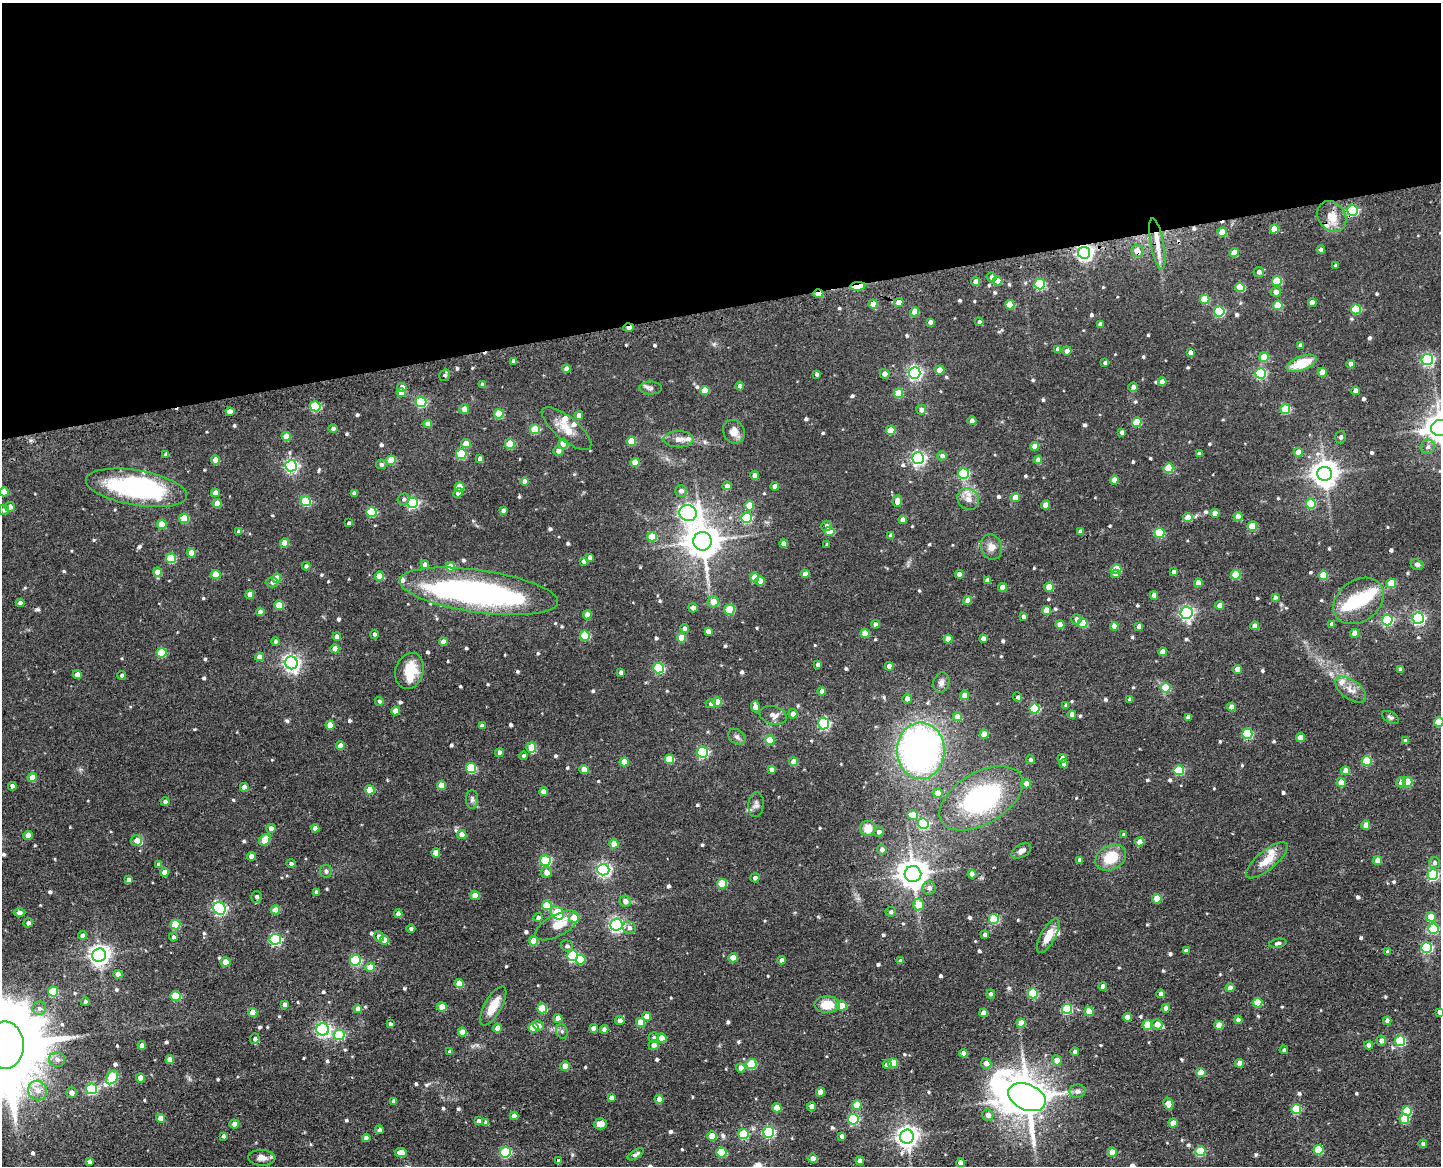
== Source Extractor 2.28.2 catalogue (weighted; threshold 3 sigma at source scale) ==
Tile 2 of 3 x 4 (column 2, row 1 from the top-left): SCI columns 1743-3181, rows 3607-4770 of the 4896 x 4920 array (HDU 1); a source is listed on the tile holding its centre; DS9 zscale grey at full resolution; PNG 1443 x 1168 px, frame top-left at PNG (2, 3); each listed source drawn as its Kron ellipse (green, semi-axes under 4 px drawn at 4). Shown black and unused: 26% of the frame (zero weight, under 3 of 4 exposures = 9% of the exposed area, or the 3 px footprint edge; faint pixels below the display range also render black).
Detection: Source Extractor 2.28.2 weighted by HDU 2 'WHT'; one run over the whole footprint, this tile lists its part. Background 0.0674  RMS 0.008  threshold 0.0358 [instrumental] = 3 sigma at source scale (4.5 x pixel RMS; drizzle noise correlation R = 1.50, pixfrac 1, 0.05/0.05 arcsec/px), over >= 5 px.
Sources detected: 729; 8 inside a brighter object's white glare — neither listed nor drawn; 11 inside a brighter listed object's ellipse — not listed separately; of the other 710, all 500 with FLUX_AUTO >= 1.77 (the completeness limit of this list) listed and drawn (210 fainter detections not listed), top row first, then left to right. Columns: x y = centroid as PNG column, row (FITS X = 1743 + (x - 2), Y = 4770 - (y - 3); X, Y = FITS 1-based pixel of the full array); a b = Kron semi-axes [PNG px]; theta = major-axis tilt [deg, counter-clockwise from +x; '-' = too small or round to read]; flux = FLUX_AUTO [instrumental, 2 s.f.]
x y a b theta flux
1352 211 5 5 - 68
1332 217 17 13 -54 10
1274 229 4 4 - 12
1222 232 5 4 - 16
1157 244 26 6 -79 10
1321 250 4 3 - 2.3
1137 251 6 6 - 7.4
1084 253 6 6 - 280
1234 253 4 4 - 11
1336 265 3 3 - 2.1
1259 272 5 5 - 2.7
992 277 5 4 - 3.2
998 281 5 4 - 12
1277 281 5 5 - 30
976 282 4 4 - 8.7
1040 284 5 5 - 54
857 286 8 3 5 25
1240 287 5 4 - 24
1276 292 5 5 - 4.5
818 294 5 3 - 13
1204 299 5 4 - 20
899 302 5 4 - 7.5
1312 303 4 4 - 5.9
873 304 4 4 - 8.2
1010 305 4 4 - 16
1278 305 5 5 - 19
1356 309 5 5 - 34
1219 311 5 5 - 53
915 312 4 4 - 12
930 322 4 4 - 2.9
979 322 4 4 - 1.9
1100 324 4 4 - 2.6
629 327 5 3 - 5.5
1300 345 4 3 - 1.9
1058 349 4 4 - 3.6
1067 351 5 4 - 4
1190 352 4 4 - 4.8
1264 357 5 4 - 21
1427 360 6 5 - 110
514 361 4 4 - 3.5
1105 363 4 3 - 2.2
1301 363 16 7 21 20
1351 364 4 4 - 5.1
566 369 4 4 - 5.8
940 370 5 4 - 9.2
1322 372 4 4 - 11
915 373 6 6 - 170
1260 373 5 5 - 75
817 374 4 3 - 2.2
884 374 5 5 - 3.8
445 375 6 5 - 2
1162 382 4 4 - 4.8
482 385 4 4 - 3.1
740 386 4 4 - 3.9
402 387 4 4 - 8
1133 387 5 4 - 2.9
651 388 11 6 -1 2.6
705 390 4 4 - 14
1355 391 4 4 - 3.9
401 393 4 4 - 9
898 393 5 4 - 16
421 402 5 5 - 62
315 406 5 5 - 48
464 409 5 5 - 5.3
1285 409 5 5 - 31
921 410 5 5 - 3.8
230 412 4 4 - 6.9
499 414 5 5 - 27
579 415 4 4 - 4.5
972 421 4 4 - 2.9
1137 422 5 4 - 21
428 424 4 4 - 5.9
1440 428 9 8 - 1100
333 429 4 4 - 2.4
535 429 5 5 - 30
566 429 31 11 -40 13
891 430 5 4 - 18
734 432 12 10 -62 6.9
1122 432 4 4 - 2.5
286 436 4 4 - 11
1341 437 6 5 - 1.8
679 439 15 8 0 5.6
631 441 5 4 - 19
466 443 5 4 - 10
510 444 5 4 - 18
563 444 5 4 - 17
1034 446 4 4 - 7.4
1428 447 7 7 - 2.8
558 451 5 5 - 3.7
1298 452 4 4 - 6.8
166 454 4 4 - 2.5
461 454 5 5 - 37
1199 454 4 4 - 2.4
942 456 5 4 - 2.4
918 458 6 6 - 170
480 459 4 4 - 5.4
216 460 4 4 - 11
391 460 5 4 - 17
1038 460 4 4 - 6.3
635 462 4 4 - 12
381 464 5 4 - 2
291 466 6 5 - 130
1168 468 5 5 - 23
964 473 5 5 - 57
1324 474 7 7 - 750
754 475 4 4 - 5.2
1114 480 4 4 - 7.4
525 481 4 4 - 6.6
727 486 4 4 - 4.3
775 486 4 4 - 5.2
459 487 5 4 - 13
137 488 51 17 -9 120
681 491 6 6 - 3.2
4 492 5 4 - 11
215 493 4 4 - 6.1
354 493 4 4 - 3.3
458 493 5 4 - 4.3
1015 498 4 4 - 9.2
404 499 6 5 - 1.8
968 499 11 10 - 6.3
306 501 5 5 - 44
897 501 6 5 - 5.9
412 503 5 5 - 90
1311 503 5 5 - 27
217 504 4 4 - 10
749 505 5 5 - 13
1046 505 4 4 - 8.3
10 507 5 5 - 4.5
4 510 5 5 - 2.4
503 510 4 3 - 2.3
371 512 5 5 - 40
688 513 8 8 - 300
1215 513 4 4 - 7.7
1238 516 4 4 - 8.4
184 518 5 4 - 20
746 518 5 5 - 55
1188 518 4 4 - 12
903 520 4 4 - 6.5
349 523 4 3 - 2.1
162 524 5 4 - 18
827 526 5 5 - 2.5
1252 526 5 4 - 23
830 531 5 4 - 19
239 532 4 4 - 3.4
1081 532 4 4 - 3.5
1159 533 5 5 - 40
891 536 4 4 - 3.7
652 537 5 4 - 19
702 541 9 9 - 1600
284 543 4 4 - 11
784 543 4 4 - 4.6
827 545 4 3 - 1.9
991 547 13 10 -72 5.8
191 553 4 4 - 12
590 557 4 4 - 2.7
171 558 5 5 - 35
584 561 4 4 - 3.6
425 565 4 4 - 4.3
1417 565 7 5 -23 1.9
306 566 4 4 - 2.1
450 567 5 4 - 16
1116 569 5 5 - 26
158 572 4 4 - 11
1174 572 4 4 - 2.5
216 574 4 4 - 15
805 574 4 4 - 7.2
959 574 4 4 - 4.5
1115 574 4 4 - 5.3
1236 575 5 4 - 24
1323 575 5 4 - 17
379 576 4 4 - 14
754 577 4 4 - 12
277 578 4 4 - 12
987 580 4 4 - 3.9
760 581 4 4 - 9.8
272 582 6 5 - 2.1
1198 583 4 4 - 9.6
1391 583 5 4 - 13
1003 587 4 4 - 9.3
1049 587 4 4 - 15
479 591 80 21 -8 220
250 594 4 4 - 6.8
1154 595 4 4 - 5.9
1275 597 4 4 - 1.8
968 600 4 4 - 5.8
1359 601 27 20 37 26
713 602 5 5 - 7.8
20 603 4 4 - 3
279 605 5 5 - 17
1219 605 4 4 - 5.8
693 608 4 4 - 3.6
729 610 5 5 - 31
1047 610 4 4 - 12
260 612 4 4 - 4.8
1187 613 6 6 - 160
587 615 4 4 - 8.2
1023 617 4 3 - 2.1
1418 618 6 5 - 120
1076 619 5 5 - 3.4
1387 620 5 5 - 73
1083 623 5 4 - 22
875 624 4 4 - 3.1
1060 624 4 4 - 7.7
1332 624 4 4 - 3.2
1114 626 4 4 - 7.5
1139 626 4 4 - 3.8
1255 626 4 4 - 5.5
684 628 4 4 - 2.8
708 631 4 4 - 4.4
865 633 4 4 - 13
1354 633 4 4 - 8.5
374 634 4 4 - 1.8
585 636 5 5 - 29
337 637 4 4 - 4.2
682 638 4 4 - 14
983 638 4 4 - 3.1
948 639 4 4 - 8.5
275 641 4 4 - 1.9
443 642 4 4 - 4.6
335 649 4 4 - 6.9
1162 652 4 4 - 6.8
161 653 5 5 - 29
259 657 4 4 - 5.8
291 663 6 6 - 280
818 665 4 4 - 2.8
889 666 4 4 - 5.5
659 668 5 5 - 60
1237 669 4 4 - 9
1400 669 4 4 - 2.8
410 671 18 14 73 21
621 672 4 4 - 3.3
77 675 4 4 - 5.8
122 675 4 4 - 1.9
941 682 10 8 73 3.3
1166 688 5 5 - 22
1351 690 17 9 -36 7.1
822 691 4 4 - 4.3
964 695 5 4 - 6.2
1018 697 5 4 - 1.8
907 699 5 4 - 4.1
1130 699 3 3 - 1.8
379 701 4 4 - 1.8
717 702 4 4 - 12
711 703 5 4 - 2.1
1066 705 4 4 - 2.1
755 707 6 4 -80 6.6
1231 707 4 4 - 5.9
1035 709 5 5 - 39
395 711 4 4 - 7.6
793 714 4 4 - 4.1
1072 714 4 4 - 5
773 715 14 9 -15 4.8
957 717 4 4 - 9.5
1188 717 4 4 - 4
1391 717 9 5 -28 1.8
1439 722 5 4 - 18
824 724 6 5 - 86
330 725 4 4 - 10
482 726 4 4 - 3.8
984 734 4 4 - 13
1247 734 5 5 - 49
737 737 9 7 -36 2.6
1300 738 4 4 - 8.7
770 740 5 4 - 16
1406 741 4 4 - 3.7
340 746 4 4 - 7.5
531 747 5 5 - 17
921 751 28 24 90 300
703 752 5 5 - 76
499 753 4 4 - 3.4
524 756 4 4 - 1.8
1062 758 4 4 - 4.3
669 759 5 4 - 19
1030 760 4 4 - 1.9
1367 761 5 5 - 33
624 762 4 4 - 12
794 762 4 4 - 9.9
1064 764 4 4 - 4.6
471 768 5 5 - 38
584 769 4 4 - 12
771 770 4 4 - 4.7
1179 770 5 5 - 39
1345 771 4 4 - 7
32 778 4 4 - 12
1401 782 5 5 - 4.4
1407 782 5 5 - 22
1341 783 4 4 - 12
1026 784 5 4 - 5.7
442 785 4 4 - 13
12 786 4 4 - 4.9
244 787 4 4 - 5.4
370 790 5 4 - 20
543 792 4 4 - 6.8
938 793 4 4 - 11
981 798 46 26 30 110
472 799 9 6 90 2.3
165 802 4 4 - 2.1
756 805 12 8 86 3.2
913 815 5 4 - 14
923 823 5 5 - 75
1366 825 4 4 - 8.3
271 828 4 4 - 5
315 828 4 4 - 3.6
868 828 8 7 - 9.4
879 832 5 5 - 2.9
28 835 4 4 - 9.2
462 835 4 4 - 7.8
1123 835 4 4 - 2.1
136 840 6 5 - 4.2
265 840 6 5 - 18
1140 842 4 4 - 10
614 844 4 4 - 12
882 850 5 4 - 3.2
1021 851 11 6 30 3.7
436 853 4 4 - 10
251 856 4 4 - 5.6
1111 857 16 12 29 20
1080 860 4 4 - 3.7
1267 860 26 9 39 13
545 861 5 5 - 67
1377 861 4 4 - 8.2
1434 863 6 5 - 2.4
291 864 4 4 - 2
159 865 4 4 - 3.2
603 870 6 6 - 180
326 871 6 6 - 2.2
164 872 4 4 - 5.6
546 872 5 5 - 5.6
913 874 8 8 - 1000
972 874 4 4 - 6.8
1433 874 5 5 - 87
755 878 5 4 - 2.5
129 880 4 4 - 4.1
722 884 5 5 - 25
929 888 6 6 - 3.3
316 892 4 3 - 2
475 896 4 4 - 11
257 897 6 5 - 2.2
1157 899 4 4 - 15
625 901 5 5 - 4.3
547 905 5 5 - 22
918 905 6 5 - 13
219 908 6 6 - 130
275 910 4 4 - 13
19 912 6 4 -1 2.1
891 912 5 5 - 2.1
557 913 7 6 - 30
398 914 4 4 - 5.1
1431 917 5 5 - 12
538 918 4 4 - 2.8
574 918 5 5 - 15
994 919 5 5 - 39
28 923 5 4 - 2.5
175 925 5 5 - 28
557 925 24 10 29 12
616 925 6 6 - 180
629 928 7 6 - 2.8
411 929 4 4 - 1.9
1433 929 5 5 - 44
82 935 4 4 - 2.7
985 935 4 4 - 3.2
1048 936 19 7 62 11
173 937 4 4 - 1.8
379 937 5 5 - 4.1
275 939 5 5 - 92
384 940 4 4 - 7.6
533 941 4 4 - 12
1278 943 9 4 10 2
567 946 6 5 - 2.2
1426 948 5 5 - 73
1186 951 4 4 - 3
1387 952 4 4 - 2
99 955 7 6 - 430
573 956 5 5 - 68
733 958 4 4 - 12
581 959 5 5 - 14
355 960 5 5 - 67
782 960 4 4 - 3.3
900 961 4 3 - 2.6
226 962 5 4 - 7.4
370 967 5 4 - 14
118 974 4 4 - 5.8
459 983 4 4 - 13
1103 986 4 4 - 4.6
1230 988 4 4 - 3.8
53 991 5 5 - 34
1033 993 5 5 - 43
991 994 4 4 - 2.2
1161 994 4 4 - 3.5
176 996 5 5 - 32
85 1002 4 4 - 1.9
1258 1003 5 5 - 19
285 1004 4 4 - 3.1
827 1004 12 8 0 14
493 1006 22 8 60 13
841 1006 5 5 - 11
442 1007 4 4 - 13
39 1008 7 7 - 3.1
542 1008 5 5 - 25
1166 1008 4 4 - 5.8
358 1009 4 4 - 6.6
1067 1009 5 5 - 47
253 1012 4 4 - 12
1089 1012 4 4 - 13
1439 1012 4 4 - 2.3
984 1013 4 4 - 6.1
647 1017 4 4 - 7.8
1127 1017 4 4 - 9.4
558 1018 4 4 - 7.2
620 1020 5 4 - 3.2
1238 1020 4 4 - 2.2
1387 1021 4 4 - 3.5
641 1022 4 4 - 15
1021 1023 4 4 - 11
390 1024 4 3 - 1.8
1157 1024 5 5 - 6.8
538 1025 6 5 - 2.5
1147 1025 5 5 - 21
1219 1025 4 4 - 16
533 1027 5 5 - 21
498 1028 4 4 - 8.3
594 1028 4 4 - 5.4
323 1029 6 6 - 190
604 1029 4 4 - 3.4
562 1031 7 5 -70 1.9
462 1032 4 4 - 8.1
339 1035 5 5 - 54
654 1038 5 5 - 2.1
662 1038 4 4 - 13
255 1039 5 5 - 2.1
1381 1040 5 4 - 3.1
1400 1041 5 5 - 50
5 1045 24 18 90 13000
142 1045 4 4 - 5.1
654 1045 5 5 - 3.7
1368 1045 4 4 - 4.2
1284 1050 4 3 - 1.8
1075 1051 4 4 - 1.8
450 1052 4 4 - 1.8
964 1053 4 4 - 6.1
57 1060 8 7 - 3.6
170 1060 4 4 - 7
1057 1060 5 5 - 8.1
893 1063 5 4 - 17
986 1063 5 5 - 5.4
1239 1063 4 4 - 5.9
751 1064 5 5 - 31
887 1064 4 4 - 4.4
565 1066 4 4 - 8.4
741 1068 4 4 - 5.8
1201 1073 4 4 - 11
112 1077 8 5 54 38
140 1078 4 4 - 7.7
92 1089 5 5 - 70
37 1090 10 9 - 6.6
1077 1091 8 6 10 3.5
821 1092 4 4 - 9.1
71 1093 5 5 - 3.8
1027 1097 20 12 -23 2400
611 1098 4 4 - 3.7
659 1099 4 4 - 5.4
394 1101 4 4 - 3.5
1168 1104 6 4 -70 8.4
857 1105 5 4 - 15
812 1107 4 4 - 6.3
777 1108 4 4 - 13
1296 1109 5 5 - 34
1407 1111 5 5 - 31
988 1115 5 5 - 3.9
514 1116 4 4 - 6
160 1118 4 4 - 9
853 1119 5 5 - 61
1404 1119 5 5 - 22
478 1121 4 4 - 2.7
486 1123 4 4 - 3.2
1173 1123 4 4 - 9.8
234 1124 5 4 - 4.8
600 1124 6 5 - 6.4
380 1130 4 4 - 2.4
769 1132 5 5 - 86
743 1134 5 5 - 35
223 1136 4 3 - 2
712 1136 5 4 - 15
842 1136 4 4 - 3.2
907 1137 7 7 - 490
366 1138 4 4 - 4.1
1423 1144 4 4 - 2.2
1318 1150 5 5 - 34
1200 1151 5 5 - 35
401 1152 6 4 -6 6.3
505 1152 5 5 - 57
721 1152 5 5 - 30
1112 1152 4 4 - 12
636 1154 9 4 32 2.6
262 1158 13 8 -3 4.9
813 1158 5 4 - 3.6
89 1161 4 4 - 2.1
558 1161 4 3 - 1.9
860 1161 4 4 - 3.1
960 1163 4 4 - 5.3
Overlapping masked pixels (flux is a lower limit): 6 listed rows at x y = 1157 244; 1137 251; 1084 253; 857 286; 818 294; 629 327
Isophote crosses this tile's border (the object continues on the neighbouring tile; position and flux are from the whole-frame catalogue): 5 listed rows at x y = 1440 428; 4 492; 1439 722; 1439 1012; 5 1045